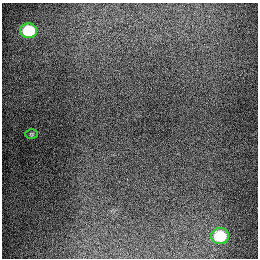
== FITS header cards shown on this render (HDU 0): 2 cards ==
NAXIS1  =                  256
NAXIS2  =                  256

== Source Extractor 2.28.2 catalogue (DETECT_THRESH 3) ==
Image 256 x 256 px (HDU 0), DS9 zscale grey, 1 PNG px = 1 image px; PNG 260 x 260 px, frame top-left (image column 1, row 256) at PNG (2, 3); each listed source drawn as its Kron ellipse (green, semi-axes under 4 px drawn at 4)
Background 1290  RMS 26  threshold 79.3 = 3 sigma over >= 5 px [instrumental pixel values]
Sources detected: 3; all 3 listed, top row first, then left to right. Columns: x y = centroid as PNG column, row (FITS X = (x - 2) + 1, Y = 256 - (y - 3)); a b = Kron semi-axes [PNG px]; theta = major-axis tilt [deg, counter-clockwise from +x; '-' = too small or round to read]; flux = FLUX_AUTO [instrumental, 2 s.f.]
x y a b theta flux
29 31 8 7 - 90000
31 134 6 5 - 2200
220 236 9 8 - 70000